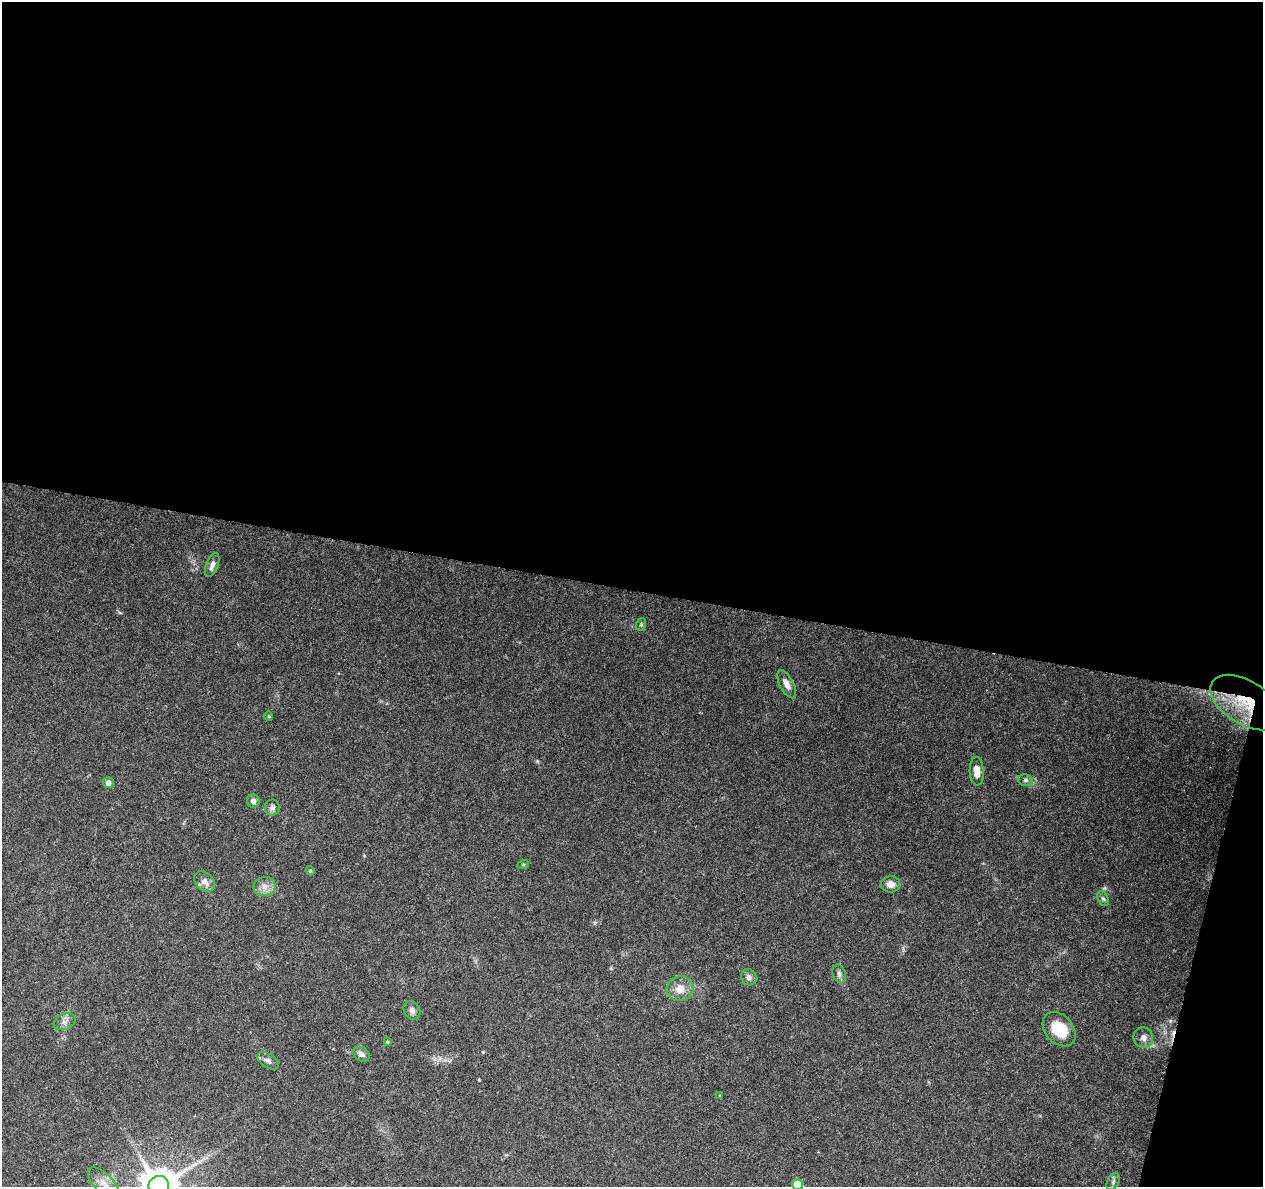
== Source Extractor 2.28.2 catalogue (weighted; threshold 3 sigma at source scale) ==
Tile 4 of 4 x 4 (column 4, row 1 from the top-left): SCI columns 3785-5045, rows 3780-4964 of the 5053 x 5249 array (HDU 1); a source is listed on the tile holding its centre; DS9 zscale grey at full resolution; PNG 1265 x 1189 px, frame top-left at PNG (2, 2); each listed source drawn as its Kron ellipse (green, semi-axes under 4 px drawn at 4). Shown black and unused: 52% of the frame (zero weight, under 3 of 6 exposures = <1% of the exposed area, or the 3 px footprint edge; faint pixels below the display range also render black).
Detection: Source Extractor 2.28.2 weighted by HDU 2 'WHT'; one run over the whole footprint, this tile lists its part. Background 0.0918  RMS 0.0031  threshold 0.0126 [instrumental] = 3 sigma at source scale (4.09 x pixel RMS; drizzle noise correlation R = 1.36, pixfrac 0.8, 0.0396/0.0396 arcsec/px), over >= 5 px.
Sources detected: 32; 1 cosmic-ray / hot-pixel residue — neither listed nor drawn; the other 31 listed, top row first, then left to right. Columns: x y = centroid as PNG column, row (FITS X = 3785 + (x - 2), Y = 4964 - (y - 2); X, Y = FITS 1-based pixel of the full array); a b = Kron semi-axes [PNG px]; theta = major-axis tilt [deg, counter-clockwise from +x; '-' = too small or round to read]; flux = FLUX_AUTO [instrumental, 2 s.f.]
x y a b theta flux
212 565 13 6 69 1.4
641 624 6 5 - 0.44
787 684 15 7 -62 1.9
1245 703 39 21 -32 14
269 716 4 4 - 0.34
977 771 14 7 -87 2.5
1025 780 8 6 -14 0.75
108 783 5 5 - 1.5
253 801 7 6 - 1.2
272 808 8 7 - 0.86
523 865 6 3 19 0.28
310 871 4 4 - 0.38
205 882 12 8 -45 2
890 884 9 8 - 2
264 886 11 9 10 2.1
1103 899 8 5 -61 0.62
839 974 10 6 -71 0.97
749 977 8 7 - 1.1
680 989 13 12 - 3.5
412 1010 10 8 -60 1.2
65 1022 11 7 22 1.4
1059 1029 19 14 -48 8.2
1143 1038 10 9 - 1.6
387 1042 4 3 - 0.4
361 1054 9 6 -31 1.2
268 1061 12 7 -32 1.2
720 1095 3 2 - 0.23
1113 1181 9 6 64 0.79
103 1183 20 9 -46 3
798 1185 5 5 - 10
159 1186 10 10 - 770
Overlapping masked pixels (flux is a lower limit): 1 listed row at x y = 1245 703
Isophote crosses this tile's border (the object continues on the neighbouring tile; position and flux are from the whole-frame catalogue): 3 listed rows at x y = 103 1183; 798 1185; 159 1186